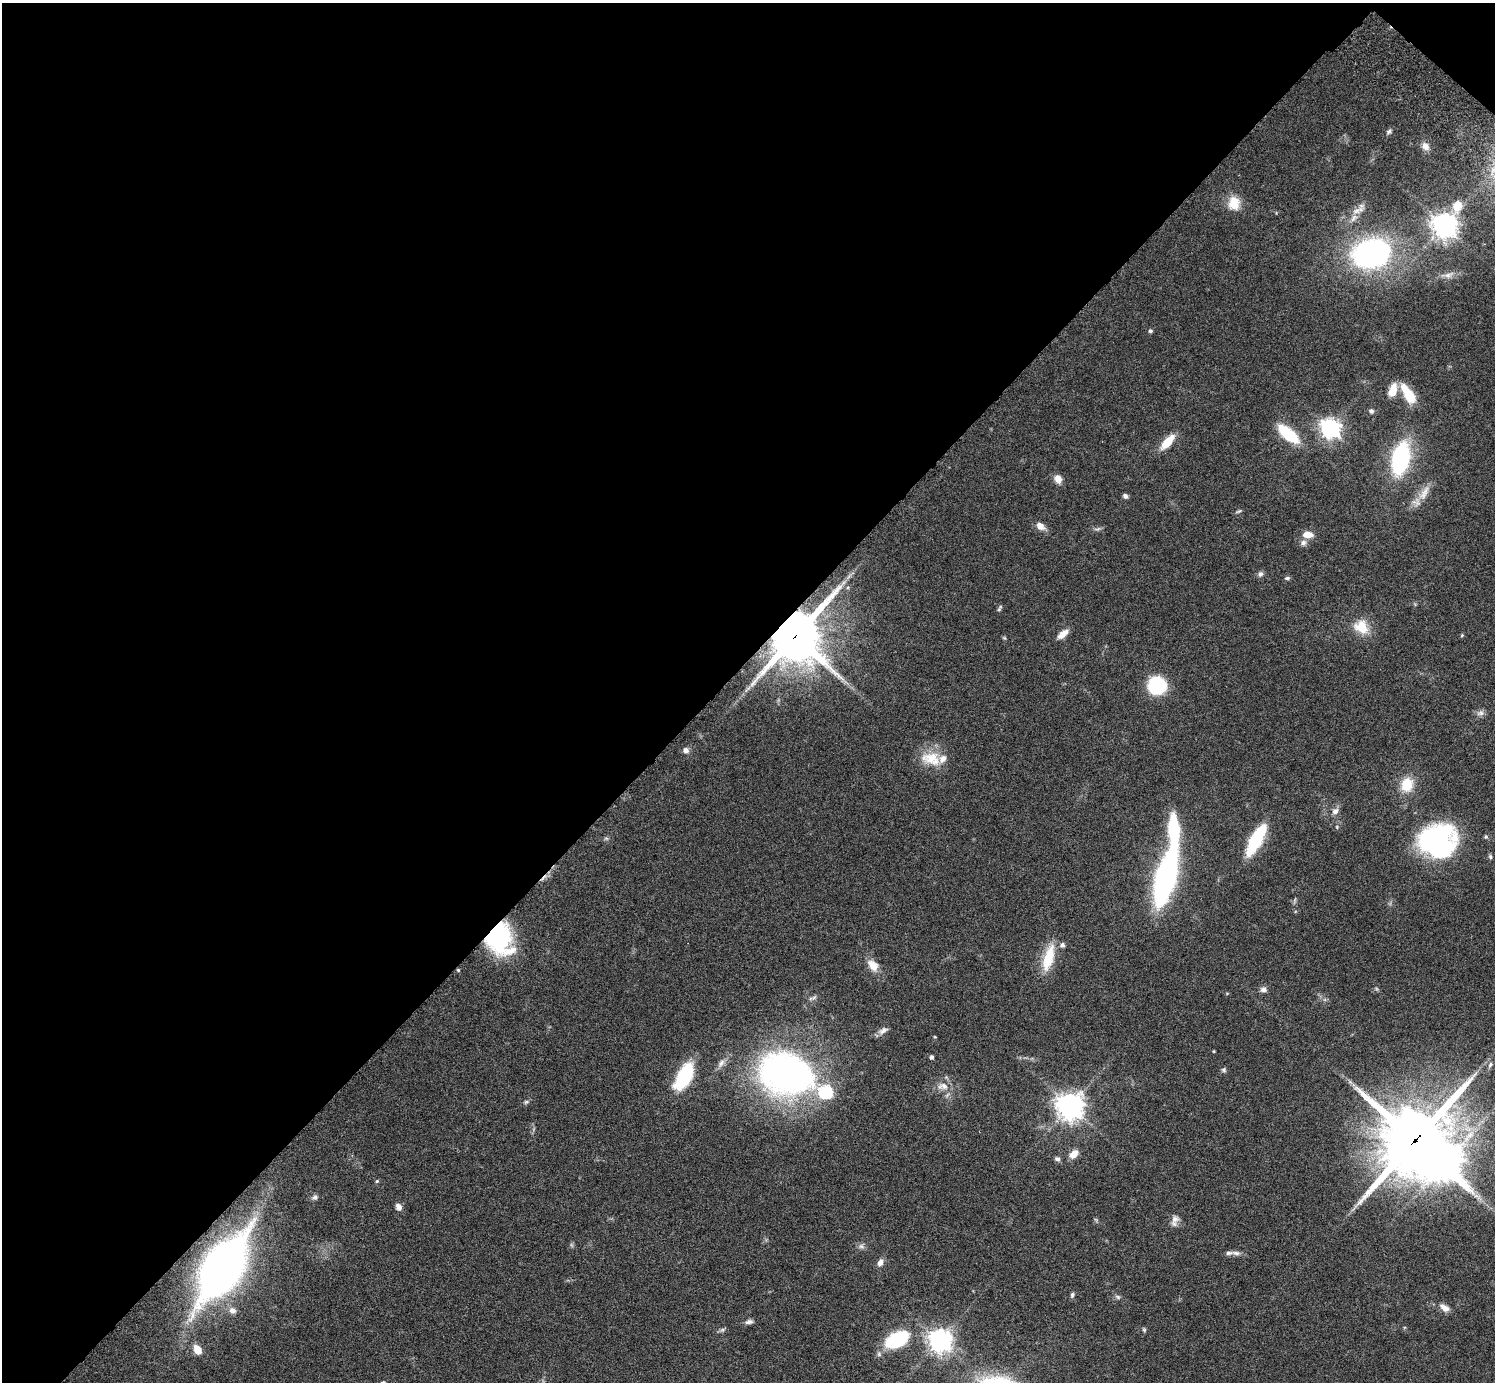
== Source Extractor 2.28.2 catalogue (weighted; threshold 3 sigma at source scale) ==
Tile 2 of 4 x 4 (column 2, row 1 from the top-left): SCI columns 1539-3031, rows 4485-5864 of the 6059 x 6069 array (HDU 1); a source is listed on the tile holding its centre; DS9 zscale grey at full resolution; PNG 1497 x 1384 px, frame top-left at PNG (2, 3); no overlay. Shown black and unused: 48% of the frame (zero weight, under 3 of 6 exposures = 3% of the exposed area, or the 3 px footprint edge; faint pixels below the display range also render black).
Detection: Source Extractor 2.28.2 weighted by HDU 2 'WHT'; one run over the whole footprint, this tile lists its part. Background 0.0836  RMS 0.0047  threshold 0.0192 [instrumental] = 3 sigma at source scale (4.09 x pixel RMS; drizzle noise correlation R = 1.36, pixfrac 0.8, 0.05/0.05 arcsec/px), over >= 5 px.
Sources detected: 93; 2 inside a brighter object's white glare — not listed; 5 inside a brighter listed object's ellipse — not listed separately; the other 86 listed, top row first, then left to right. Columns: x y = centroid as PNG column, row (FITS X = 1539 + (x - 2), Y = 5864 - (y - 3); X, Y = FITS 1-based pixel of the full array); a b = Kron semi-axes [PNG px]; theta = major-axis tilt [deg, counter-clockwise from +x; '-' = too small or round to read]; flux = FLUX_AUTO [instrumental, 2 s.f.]
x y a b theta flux
1389 131 7 5 54 0.98
1425 146 11 9 -53 2.5
1234 203 17 14 -87 7.7
1356 211 13 9 11 3.2
1445 225 11 8 57 410
1371 253 27 21 17 140
1447 275 21 8 9 3.4
1150 331 5 5 - 0.79
1393 390 14 8 71 6.8
1408 394 24 9 -57 12
1371 411 7 6 - 1
1330 428 8 7 - 230
1288 434 28 11 -41 17
1167 442 21 8 49 7.8
1400 458 19 10 78 75
1058 479 11 9 -63 2.9
1424 493 27 10 58 5.9
1125 496 6 5 - 1.2
1238 511 9 4 23 0.67
1040 526 9 7 -37 3.7
1098 529 9 4 22 0.98
1308 535 11 7 -1 4.6
1303 543 9 7 37 1.6
1260 574 8 7 - 1.3
1287 578 7 4 14 0.83
999 608 9 3 59 0.69
1361 627 17 15 -31 9.6
1063 634 14 6 40 4
1462 635 4 4 - 0.46
795 636 19 15 54 2100
1004 638 5 5 - 0.49
1157 685 20 19 - 21
748 688 12 3 42 1.3
1480 713 11 7 7 1.7
686 750 6 6 - 2
931 759 30 18 -13 11
1407 785 19 15 75 9.5
1335 811 9 8 - 2.1
1337 827 6 3 -72 0.46
1174 830 27 9 -87 39
1486 836 6 4 -69 0.64
606 838 7 4 0 0.73
1256 840 30 10 61 28
1438 844 31 26 -31 93
1490 857 6 5 - 0.78
1165 877 33 11 75 170
499 939 31 25 -76 46
1048 958 35 12 75 13
873 965 17 12 -49 5.1
458 970 4 3 - 0.44
1263 989 8 7 - 1.7
814 997 9 5 34 1.2
883 1031 14 7 35 2.1
935 1037 4 3 - 0.35
932 1057 4 4 - 1.1
721 1063 13 7 54 2.4
1490 1065 9 5 58 1.4
1224 1070 6 6 - 0.86
786 1074 57 41 -18 160
684 1076 24 11 62 35
1350 1082 7 4 -19 0.89
943 1086 16 10 4 4.2
526 1102 6 5 - 0.79
1070 1106 9 9 - 500
1415 1141 26 21 49 3400
1074 1154 10 7 48 4.1
1057 1159 7 6 - 1.2
1445 1162 16 13 -56 540
377 1181 5 5 - 0.55
315 1197 8 6 33 1.3
398 1207 8 6 -61 2.4
1175 1219 13 11 32 2.8
861 1246 8 7 - 1.3
1236 1253 15 6 -6 1.9
880 1262 10 7 71 2.3
226 1270 98 26 56 150
1072 1295 6 5 - 0.94
1118 1297 8 5 -27 1
1445 1308 14 8 -32 3.1
233 1311 10 8 -25 2.5
749 1322 10 6 11 1.5
722 1330 7 5 34 0.91
1144 1330 6 5 - 0.66
897 1339 27 15 27 31
940 1340 8 8 - 350
197 1350 11 7 -61 5.4
Overlapping masked pixels (flux is a lower limit): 5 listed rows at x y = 795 636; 499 939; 1415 1141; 1445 1162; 226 1270